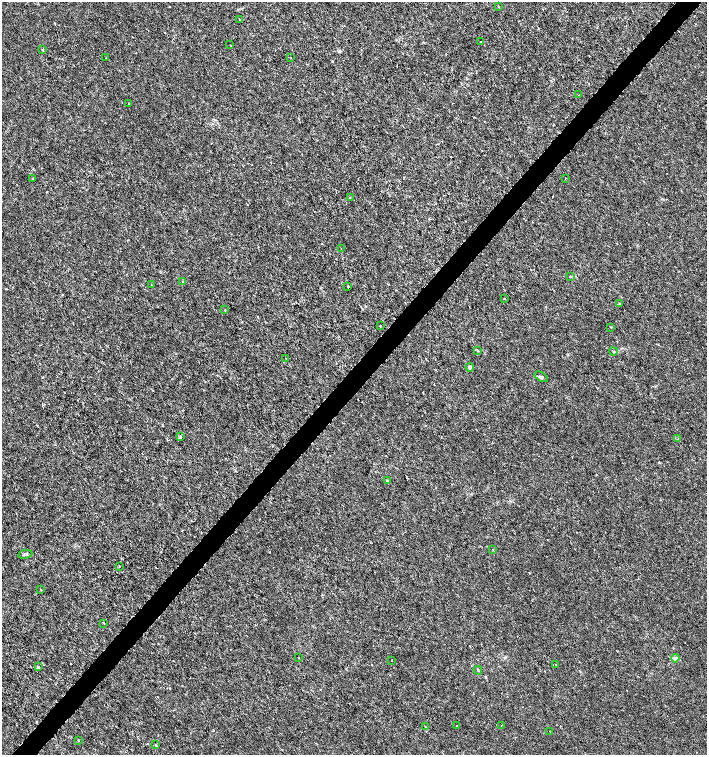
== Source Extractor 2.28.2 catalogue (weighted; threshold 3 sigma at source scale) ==
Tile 10 of 4 x 4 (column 2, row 3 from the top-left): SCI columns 1639-3047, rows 1507-3011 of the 6029 x 6029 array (HDU 1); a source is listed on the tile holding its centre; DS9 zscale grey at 2 x 2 block average (1 PNG px = mean of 2 x 2 image px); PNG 709 x 757 px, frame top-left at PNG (2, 2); each listed source drawn as its Kron ellipse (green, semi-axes under 4 px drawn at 4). Shown black and unused: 4% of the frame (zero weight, under 3 of 6 exposures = <1% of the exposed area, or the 3 px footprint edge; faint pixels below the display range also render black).
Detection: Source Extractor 2.28.2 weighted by HDU 2 'WHT'; one run over the whole footprint, this tile lists its part. Background -1.77e-04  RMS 0.001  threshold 0.00422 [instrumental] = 3 sigma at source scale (4.09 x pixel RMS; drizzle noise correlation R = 1.36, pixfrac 0.8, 0.0396/0.0396 arcsec/px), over >= 5 px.
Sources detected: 48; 1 cosmic-ray / hot-pixel residue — neither listed nor drawn; the other 47 listed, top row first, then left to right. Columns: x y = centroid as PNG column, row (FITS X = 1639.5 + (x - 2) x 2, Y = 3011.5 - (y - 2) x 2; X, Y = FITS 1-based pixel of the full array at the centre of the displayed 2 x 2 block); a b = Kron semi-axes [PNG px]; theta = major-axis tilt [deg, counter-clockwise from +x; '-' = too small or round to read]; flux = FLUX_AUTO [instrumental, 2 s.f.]
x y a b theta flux
499 7 2 2 - 0.13
240 20 3 2 - 0.15
480 42 2 2 - 0.12
230 45 2 2 - 0.091
42 49 3 2 - 0.16
290 57 2 2 - 0.083
106 58 2 2 - 0.078
579 95 2 2 - 0.071
129 104 2 2 - 0.23
565 178 2 2 - 0.17
32 179 2 2 - 0.18
350 197 2 2 - 0.081
341 249 2 2 - 0.083
571 277 3 2 - 0.16
183 281 2 2 - 0.21
151 285 2 2 - 0.2
348 287 2 2 - 0.39
504 299 2 2 - 0.15
619 304 2 2 - 0.26
225 310 2 2 - 0.29
380 326 2 2 - 0.12
611 327 3 2 - 0.14
477 350 3 3 - 0.2
613 352 4 3 - 0.25
286 358 2 2 - 0.11
470 367 4 4 - 0.59
541 377 7 3 -32 0.42
180 437 3 2 - 0.19
678 439 2 2 - 0.09
387 481 4 3 - 0.24
493 549 2 2 - 0.089
25 554 7 3 9 0.34
119 566 3 2 - 0.088
41 590 3 2 - 0.11
104 623 2 2 - 0.16
299 658 2 2 - 0.097
675 658 4 2 - 0.32
392 660 2 2 - 0.1
556 664 2 2 - 0.076
38 666 4 3 - 0.2
478 670 4 2 - 0.22
457 725 2 2 - 0.35
501 725 3 2 - 0.11
425 727 2 2 - 0.12
550 731 2 2 - 0.1
78 740 3 2 - 0.11
155 745 2 2 - 0.19
Diffuse or blended objects may show on this block-average render without a row.